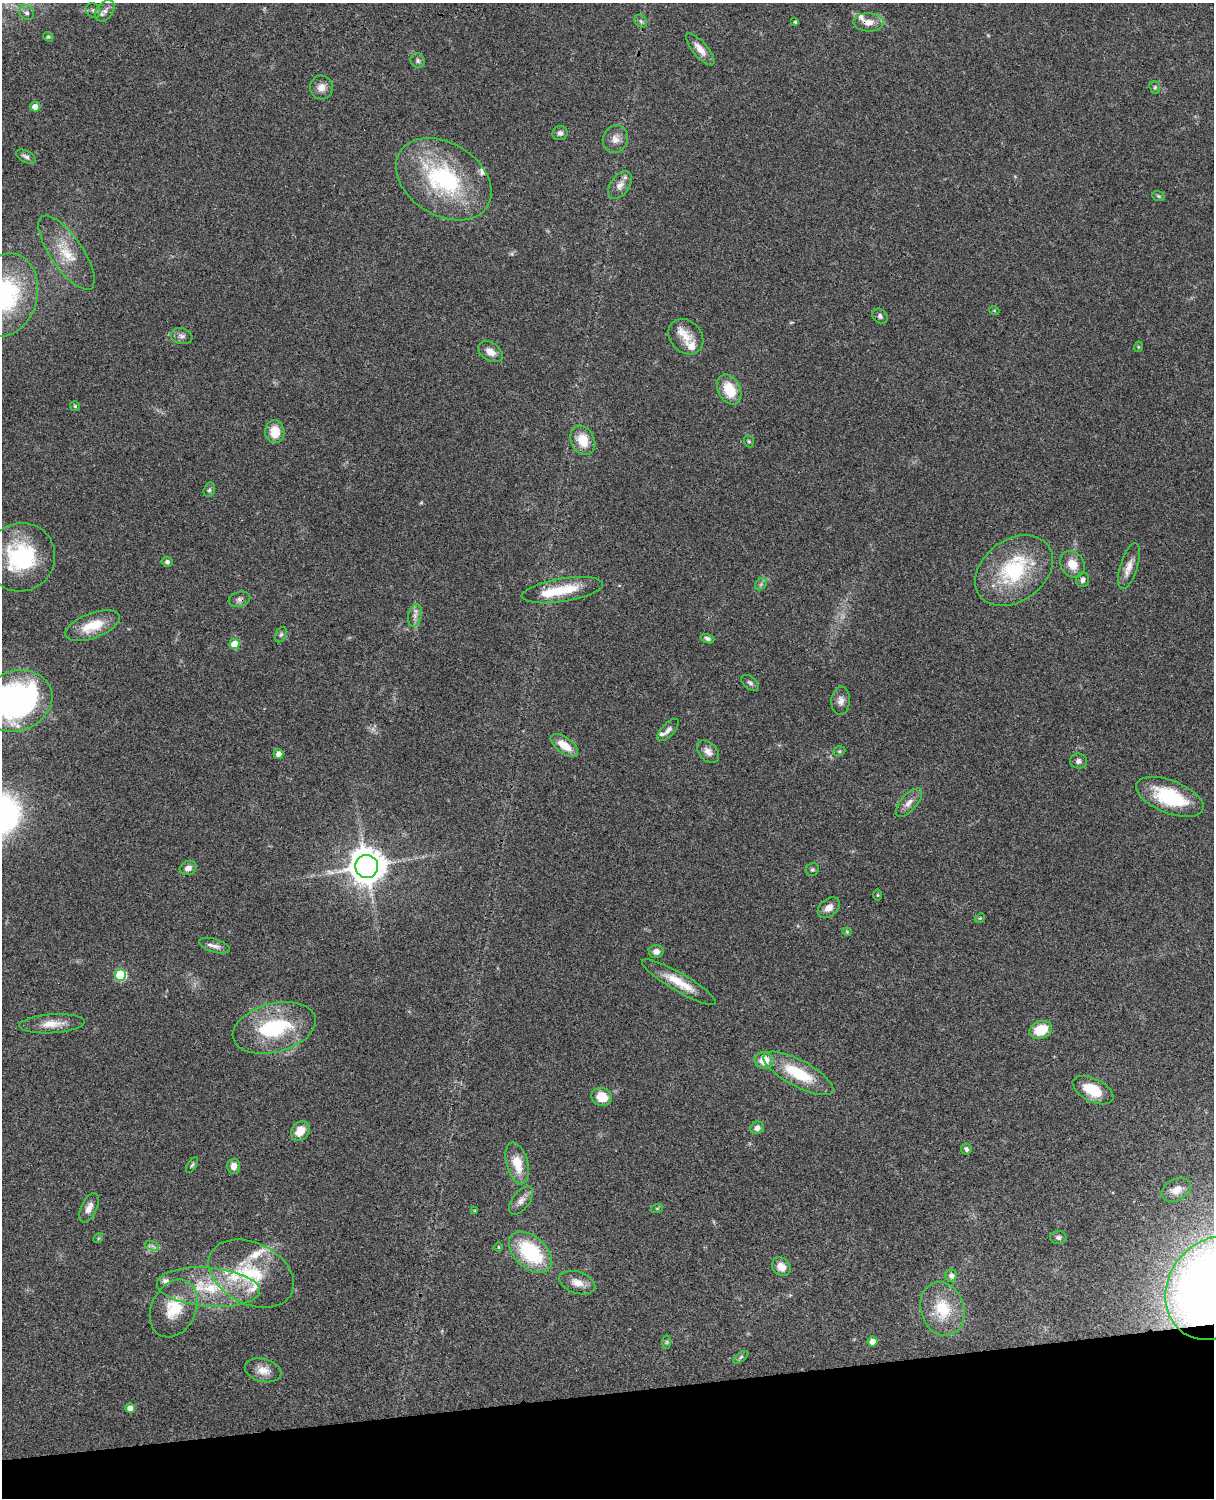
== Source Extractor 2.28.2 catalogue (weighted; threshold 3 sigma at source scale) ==
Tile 10 of 4 x 3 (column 2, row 3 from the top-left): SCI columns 1333-2544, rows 277-1772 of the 5088 x 4928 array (HDU 1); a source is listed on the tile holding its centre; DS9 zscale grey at full resolution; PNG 1216 x 1500 px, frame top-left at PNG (2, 3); each listed source drawn as its Kron ellipse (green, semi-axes under 4 px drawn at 4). Shown black and unused: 7% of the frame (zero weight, under 3 of 4 exposures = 6% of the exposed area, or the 3 px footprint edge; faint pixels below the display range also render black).
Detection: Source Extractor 2.28.2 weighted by HDU 2 'WHT'; one run over the whole footprint, this tile lists its part. Background 0.0768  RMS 0.0058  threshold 0.0259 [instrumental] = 3 sigma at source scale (4.5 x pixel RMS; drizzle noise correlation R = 1.50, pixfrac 1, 0.05/0.05 arcsec/px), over >= 5 px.
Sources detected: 121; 3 too faint to see at this stretch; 2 inside a brighter object's white glare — neither listed nor drawn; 12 inside a brighter listed object's ellipse — not listed separately; the other 104 listed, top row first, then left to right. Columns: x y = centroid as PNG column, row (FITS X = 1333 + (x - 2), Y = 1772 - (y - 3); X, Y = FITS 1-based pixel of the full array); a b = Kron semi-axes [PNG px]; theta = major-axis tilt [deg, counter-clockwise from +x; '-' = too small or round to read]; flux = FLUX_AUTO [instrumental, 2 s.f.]
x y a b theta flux
93 10 8 6 -44 1.6
105 11 12 8 50 2.9
27 13 8 6 -43 1.8
641 21 7 5 -45 1.1
795 22 4 4 - 0.68
869 22 15 9 -1 5.6
48 37 5 4 - 0.75
700 49 20 7 -50 5.2
418 61 7 6 - 1.6
1155 87 6 5 - 0.94
321 88 12 11 - 4.3
35 107 5 4 - 5.9
560 133 7 7 - 1.9
615 139 14 12 66 4.9
26 157 10 6 -29 2
444 179 52 36 -32 73
620 185 16 9 55 4.3
1158 196 6 4 -21 0.83
66 253 43 16 -55 18
5 295 42 32 73 73
994 310 5 3 - 0.46
880 316 8 6 -47 1.6
182 336 11 8 -16 2.4
686 337 19 15 -47 7.9
1138 347 5 3 - 0.54
490 352 13 9 -33 4.8
729 390 16 11 -64 15
75 406 5 5 - 0.96
275 432 11 9 -89 10
583 440 15 11 -63 12
749 441 6 5 - 0.85
209 490 7 5 73 1.2
21 557 35 33 38 55
167 562 5 5 - 1.7
1072 564 14 11 -55 8.3
1129 566 24 8 73 5.8
1014 571 42 31 36 49
1083 580 7 6 - 2
761 584 7 5 45 1.2
563 590 41 11 9 20
239 599 11 7 17 2.1
415 615 11 6 76 2.9
93 626 28 12 21 15
281 634 8 5 62 1.3
707 639 7 4 -18 1.3
234 644 5 5 - 13
750 683 10 6 -39 1.6
16 701 37 30 19 150
841 701 14 9 86 3.5
668 730 14 6 46 2.6
564 745 16 8 -36 9.3
839 751 6 4 20 0.85
708 752 13 8 -47 3.7
278 754 5 4 - 3.7
1078 761 8 7 - 2.1
1170 797 35 16 -22 35
909 803 17 8 49 4.2
367 866 11 11 - 1100
188 868 8 7 - 3.2
812 870 7 6 - 0.97
878 895 5 3 - 0.54
829 908 12 8 39 4.1
980 918 5 4 - 0.63
847 932 4 4 - 0.59
215 946 16 6 -16 3.2
656 951 7 6 - 3.1
120 975 6 5 - 43
679 982 42 9 -30 14
52 1024 33 9 4 8.7
274 1028 42 24 15 45
1041 1030 11 8 19 14
764 1060 9 8 - 9.2
798 1073 39 13 -28 26
1093 1090 22 11 -27 17
602 1097 10 9 - 11
757 1128 7 6 - 2.9
300 1131 10 8 52 8
966 1149 6 5 - 1.4
517 1163 21 11 -75 12
192 1165 9 3 58 0.93
234 1166 7 6 - 3.8
1176 1190 16 10 26 5.7
521 1201 16 8 53 3.7
89 1208 16 8 65 4.1
657 1208 6 4 19 0.68
475 1211 4 3 - 0.64
1058 1237 8 6 3 1.6
98 1238 5 4 - 0.62
152 1246 7 4 -19 1.4
498 1247 4 3 - 0.52
530 1252 25 16 -42 40
781 1267 10 8 -43 5
251 1273 45 30 -26 39
951 1276 6 6 - 2.5
577 1283 19 11 -18 5.9
208 1287 52 19 -5 37
1213 1288 54 45 57 720
174 1308 30 22 64 20
942 1309 27 21 -73 21
667 1342 7 4 89 0.86
873 1342 5 5 - 7.1
741 1357 9 4 36 1.1
263 1370 18 11 -14 6.4
130 1408 5 4 - 3.9
Overlapping masked pixels (flux is a lower limit): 3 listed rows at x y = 869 22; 239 599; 1213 1288
Isophote crosses this tile's border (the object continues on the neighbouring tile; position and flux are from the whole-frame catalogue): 3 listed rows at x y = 5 295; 16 701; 1213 1288